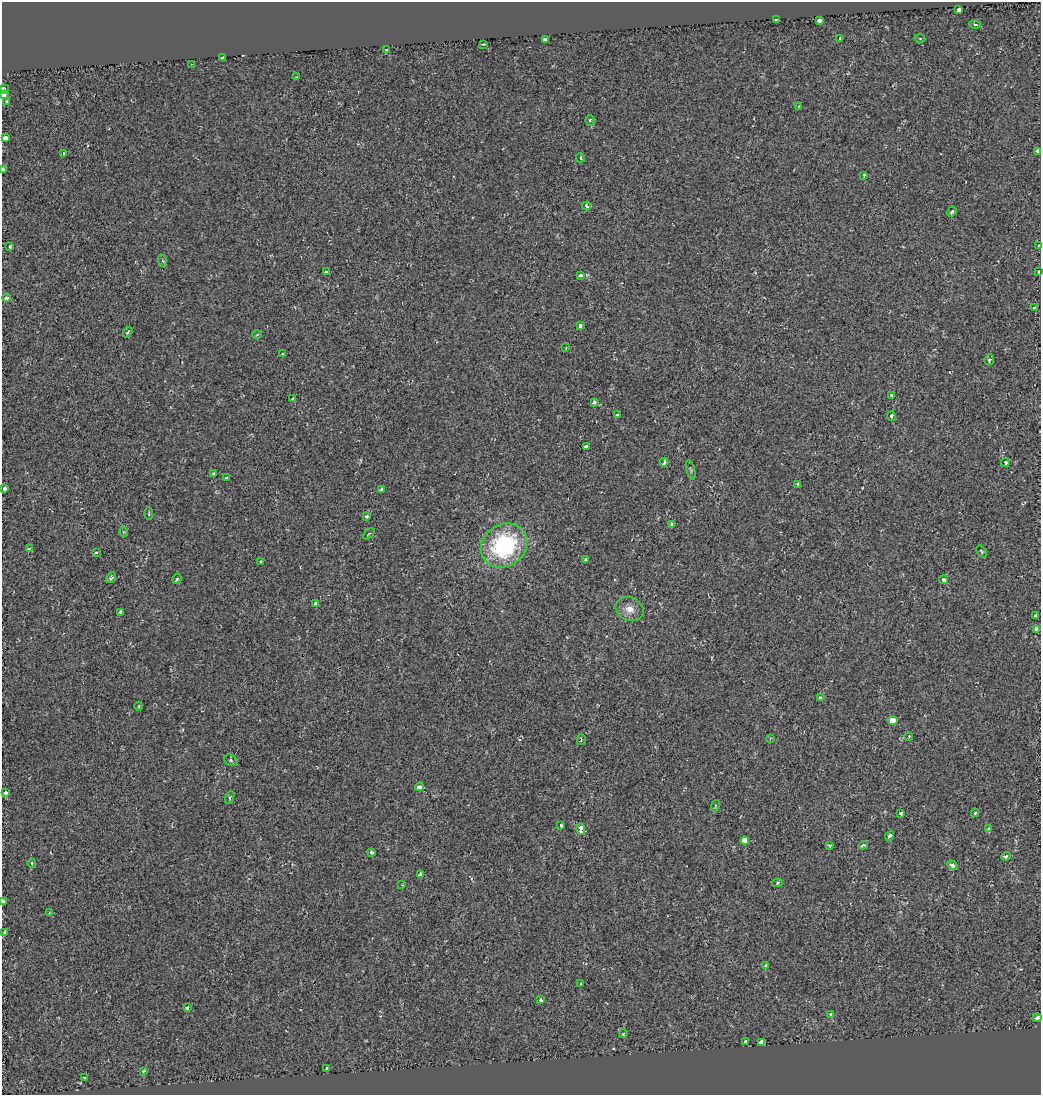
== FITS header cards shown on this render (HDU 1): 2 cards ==
NAXIS1  =                 1039
NAXIS2  =                 1093

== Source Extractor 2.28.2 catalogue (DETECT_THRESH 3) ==
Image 1039 x 1093 px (HDU 1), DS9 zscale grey, 1 PNG px = 1 image px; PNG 1043 x 1097 px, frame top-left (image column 1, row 1093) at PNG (2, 2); each listed source drawn as its Kron ellipse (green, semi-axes under 4 px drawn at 4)
Background 0.0014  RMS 0.0052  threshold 0.0155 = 3 sigma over >= 5 px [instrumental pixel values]
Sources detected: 114; all 114 listed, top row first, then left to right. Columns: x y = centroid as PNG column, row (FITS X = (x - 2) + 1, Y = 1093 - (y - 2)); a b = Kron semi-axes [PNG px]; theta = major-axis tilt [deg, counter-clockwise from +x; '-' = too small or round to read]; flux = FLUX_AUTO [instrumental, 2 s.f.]
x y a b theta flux
959 10 3 3 - 25
776 19 4 3 - 19
819 21 4 3 - 6
975 24 6 4 -16 0.68
840 38 3 3 - 0.4
920 38 5 3 - 0.33
545 39 4 3 - 9.7
484 44 3 3 - 0.75
386 50 3 2 - 0.4
223 57 4 3 - 8
191 64 3 2 - 0.19
297 77 4 2 - 0.31
3 89 4 3 - 2.6
3 95 3 3 - 2.9
7 101 3 3 - 2
799 106 4 2 - 0.17
590 120 5 4 - 0.45
5 138 4 3 - 41
1037 151 4 3 - 3.1
64 154 3 3 - 0.65
581 158 4 3 - 0.56
3 170 4 3 - 9.3
864 175 4 2 - 0.36
586 206 4 3 - 1.5
952 212 5 4 - 0.91
1039 246 3 3 - 3.9
10 247 3 3 - 0.42
163 261 6 4 -71 0.51
326 272 3 3 - 1.1
1039 272 3 3 - 1.2
580 276 4 3 - 2.5
7 298 4 3 - 9.9
1035 308 3 3 - 4.4
580 325 4 3 - 1.6
128 332 5 3 - 0.7
257 335 5 3 - 0.3
566 348 2 2 - 0.27
283 354 4 3 - 1
989 360 5 4 - 0.74
891 395 3 3 - 0.38
293 398 4 2 - 0.47
594 402 4 3 - 1.7
617 415 4 3 - 2.4
891 416 4 3 - 1.2
586 446 4 3 - 3
664 462 4 3 - 1.3
1005 463 4 3 - 0.91
691 470 10 2 -75 0.51
213 473 4 3 - 0.57
227 478 4 3 - 0.41
798 484 3 3 - 0.68
4 488 3 3 - 3.3
381 490 4 4 - 1.6
149 514 6 3 -89 0.37
367 517 3 3 - 1.5
672 525 4 3 - 2.2
124 532 5 3 - 0.31
369 534 7 2 45 0.35
504 545 24 21 37 42
29 548 4 3 - 2
982 551 7 4 -53 0.51
96 553 3 3 - 0.94
586 560 4 3 - 1.8
261 561 3 3 - 0.6
111 578 6 3 54 1
177 579 5 4 - 0.46
944 580 4 4 - 1.1
316 603 4 3 - 1.9
630 609 14 11 -23 3.5
121 612 4 3 - 1.2
1036 615 3 3 - 8.1
1037 629 4 3 - 20
821 697 4 3 - 1.5
139 706 4 3 - 0.25
893 720 5 4 - 4
909 736 3 3 - 0.35
771 738 3 3 - 0.38
581 740 5 3 - 0.36
231 760 7 5 -24 0.56
419 787 4 3 - 2.3
6 793 3 3 - 6.2
230 798 7 3 69 0.41
715 806 6 4 73 0.47
901 813 3 3 - 1.1
975 813 4 3 - 0.58
561 825 4 3 - 2.3
581 829 6 4 -84 8.3
988 829 3 3 - 1.7
890 836 5 3 - 1
745 841 4 4 - 41
829 845 3 3 - 0.56
863 845 4 3 - 0.66
371 852 4 3 - 1.1
1006 856 5 4 - 1.1
32 863 4 3 - 0.72
952 865 5 4 - 1.3
420 875 4 3 - 2.3
777 883 5 4 - 0.49
402 885 3 2 - 0.3
3 901 4 3 - 7.1
49 913 4 2 - 0.29
5 933 4 3 - 11
765 966 4 3 - 1.1
581 984 3 2 - 0.51
541 1000 3 3 - 0.82
187 1008 4 3 - 1
831 1014 3 3 - 4.8
1037 1018 5 3 - 11
623 1034 4 2 - 0.25
746 1042 4 3 - 5.2
761 1042 4 4 - 70
327 1069 3 3 - 2.9
143 1071 4 3 - 0.63
84 1078 3 2 - 0.32
At the frame edge (FLAGS 8, measured only in part): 8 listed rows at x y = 3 89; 3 95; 5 138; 3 170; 1039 246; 1039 272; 3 901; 1037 1018